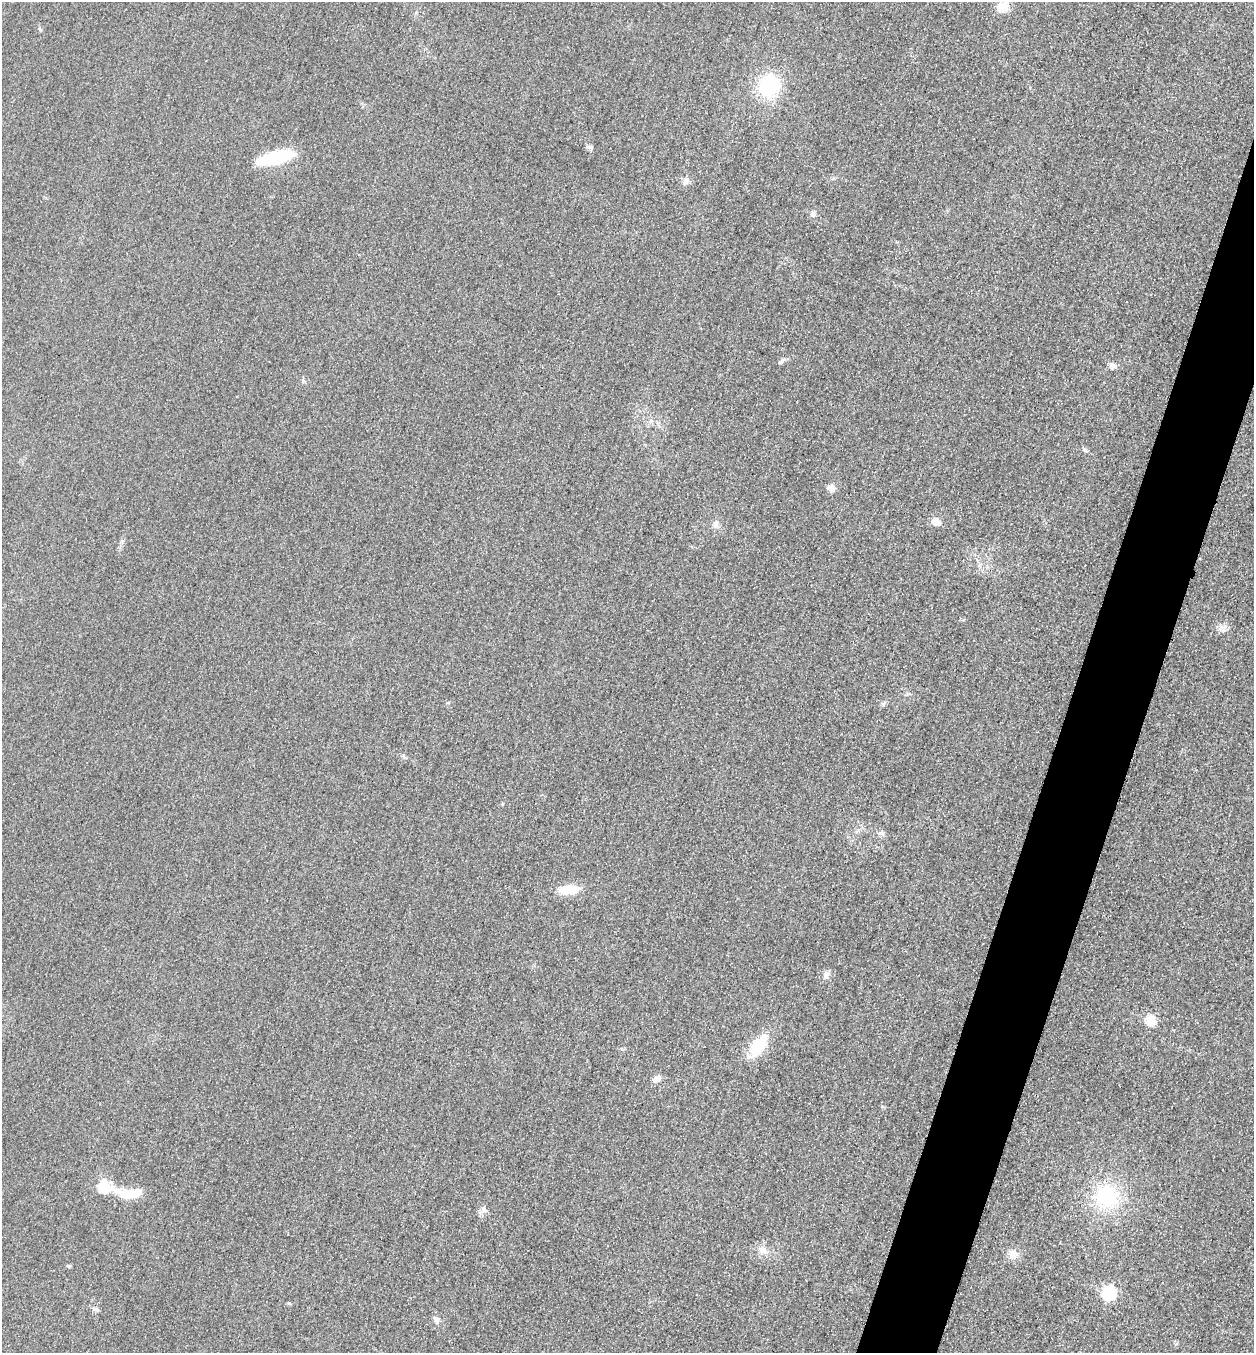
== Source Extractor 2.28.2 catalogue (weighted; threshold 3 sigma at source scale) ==
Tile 10 of 4 x 4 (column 2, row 3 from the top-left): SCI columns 1416-2667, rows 1374-2724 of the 5463 x 5449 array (HDU 1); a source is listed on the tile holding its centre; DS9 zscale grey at full resolution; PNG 1256 x 1355 px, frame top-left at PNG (2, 2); no overlay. Shown black and unused: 5% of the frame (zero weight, under 3 of 4 exposures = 3% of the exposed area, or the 3 px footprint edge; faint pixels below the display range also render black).
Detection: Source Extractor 2.28.2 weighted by HDU 2 'WHT'; one run over the whole footprint, this tile lists its part. Background 0.0773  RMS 0.017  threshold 0.0764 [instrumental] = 3 sigma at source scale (4.5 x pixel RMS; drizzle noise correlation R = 1.50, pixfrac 1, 0.05/0.05 arcsec/px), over >= 5 px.
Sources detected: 32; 1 inside a brighter object's white glare — not listed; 1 inside a brighter listed object's ellipse — not listed separately; the other 30 listed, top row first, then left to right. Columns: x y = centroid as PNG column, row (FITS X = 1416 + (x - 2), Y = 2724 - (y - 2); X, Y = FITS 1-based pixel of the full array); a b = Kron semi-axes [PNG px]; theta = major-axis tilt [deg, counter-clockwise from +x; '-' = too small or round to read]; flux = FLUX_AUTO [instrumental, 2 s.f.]
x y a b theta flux
1003 7 12 11 - 23
40 29 6 4 -71 2.1
768 85 19 18 - 120
589 147 8 6 -24 4.1
275 157 33 11 14 97
686 180 10 7 76 7.3
812 214 7 6 - 5.1
781 361 14 3 40 3.7
1112 365 9 7 -42 6.9
1084 449 6 4 -20 2.7
831 488 11 8 -14 8.4
935 521 5 5 - 41
715 524 11 7 69 7.1
881 833 9 5 -7 4.7
569 889 21 9 1 39
826 975 10 7 64 7.1
1151 1021 6 5 - 90
758 1045 21 13 50 60
657 1079 10 7 31 11
882 1107 5 3 - 2
104 1188 26 14 -15 43
1107 1197 23 23 - 120
484 1210 9 4 -54 4.8
762 1250 11 8 19 9.4
1013 1254 13 11 74 14
68 1266 5 4 - 2.2
1109 1293 6 6 - 290
289 1303 5 3 - 1.8
97 1310 7 5 -43 3.3
437 1320 9 6 -79 6.3
Unlisted compact peaks at least as high as the median listed source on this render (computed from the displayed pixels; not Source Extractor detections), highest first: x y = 883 704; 1221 627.